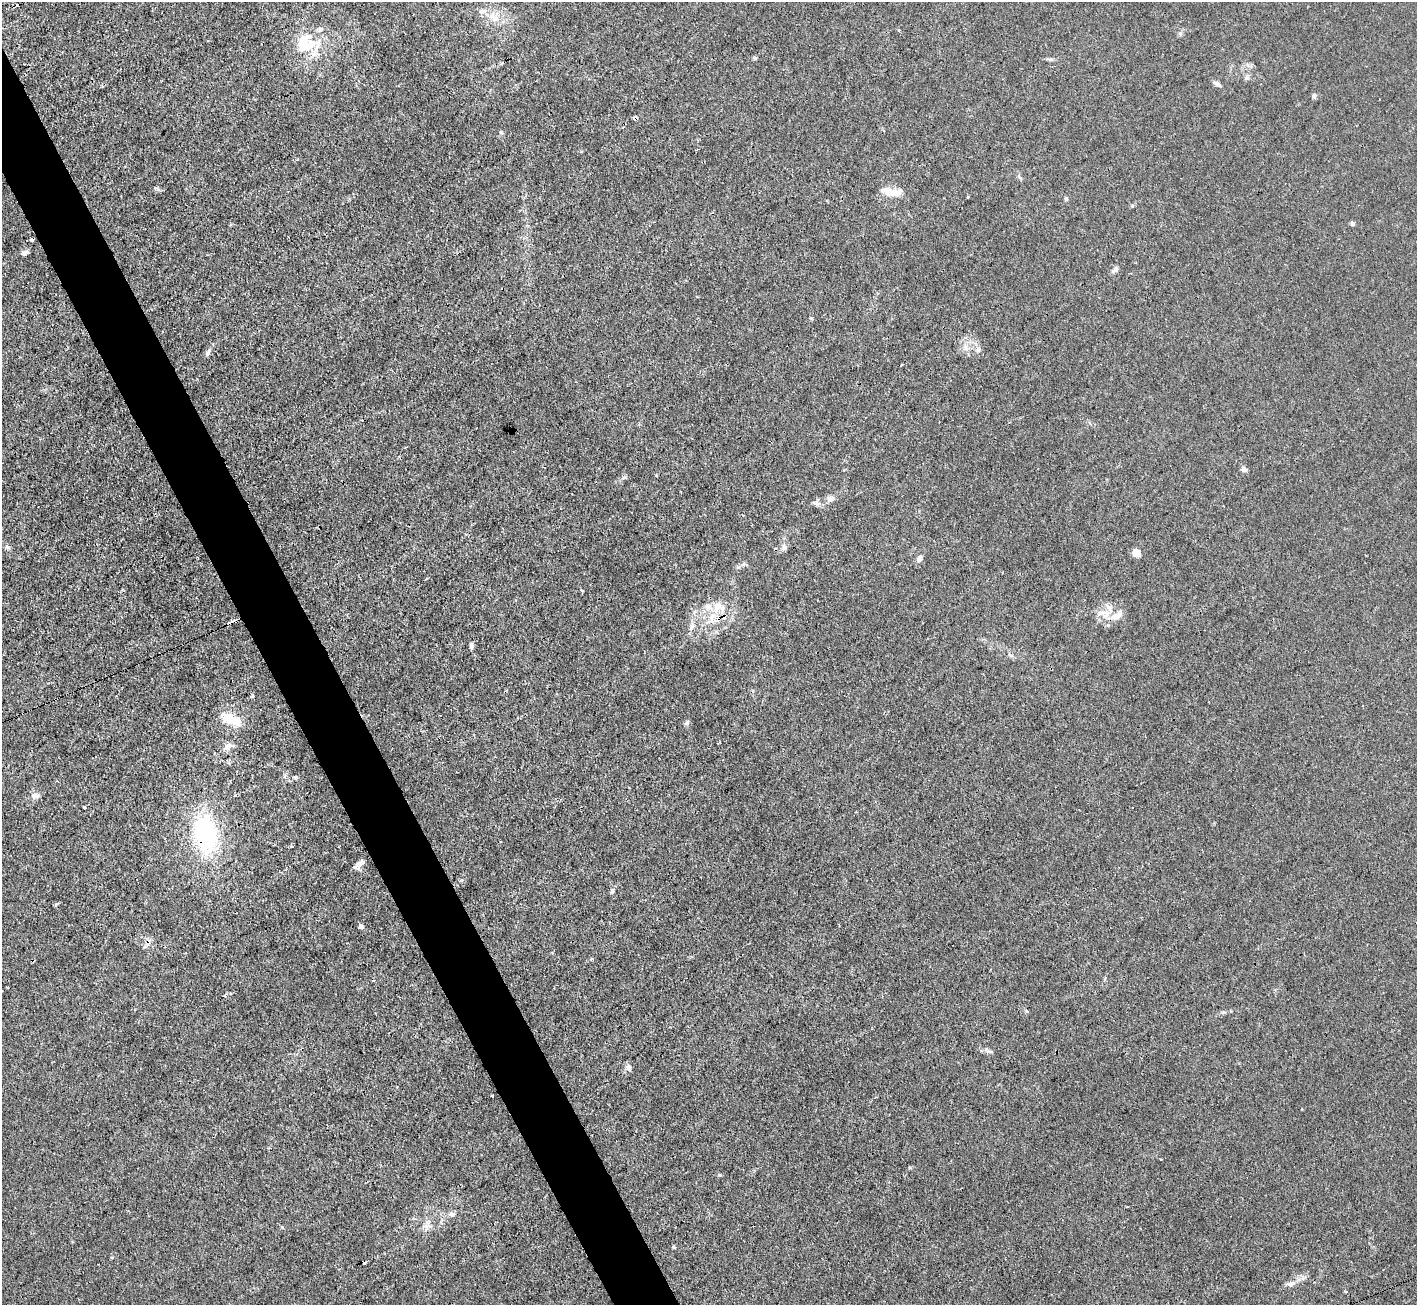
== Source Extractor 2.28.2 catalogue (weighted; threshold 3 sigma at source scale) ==
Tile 11 of 4 x 4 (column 3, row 3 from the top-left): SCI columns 2833-4247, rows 1590-2892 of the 5664 x 5650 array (HDU 1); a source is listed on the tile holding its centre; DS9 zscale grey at full resolution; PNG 1419 x 1307 px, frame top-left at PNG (2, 2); no overlay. Shown black and unused: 4% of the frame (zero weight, under 3 of 4 exposures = <1% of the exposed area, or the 3 px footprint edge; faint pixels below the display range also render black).
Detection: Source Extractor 2.28.2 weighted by HDU 2 'WHT'; one run over the whole footprint, this tile lists its part. Background 0.0224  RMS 0.0032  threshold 0.0142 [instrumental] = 3 sigma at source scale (4.5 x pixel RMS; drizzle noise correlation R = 1.50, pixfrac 1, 0.05/0.05 arcsec/px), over >= 5 px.
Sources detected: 77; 2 inside a brighter object's white glare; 9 cosmic-ray / hot-pixel residue — not listed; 6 inside a brighter listed object's ellipse — not listed separately; the other 60 listed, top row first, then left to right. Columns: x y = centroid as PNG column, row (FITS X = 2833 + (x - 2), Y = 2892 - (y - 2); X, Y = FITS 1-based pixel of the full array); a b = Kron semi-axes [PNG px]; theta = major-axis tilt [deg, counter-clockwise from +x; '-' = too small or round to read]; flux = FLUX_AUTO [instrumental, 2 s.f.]
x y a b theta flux
493 17 20 9 -39 4.2
898 30 4 3 - 0.33
312 42 28 19 -16 9.3
755 58 5 5 - 0.41
1050 59 9 4 -7 0.7
1247 78 8 5 -62 0.82
1217 84 10 5 -29 1.3
1314 96 7 6 - 0.75
635 118 5 4 - 0.79
501 132 5 4 - 0.44
156 188 8 4 -23 0.6
892 192 24 9 -11 4.6
1066 199 6 5 - 0.48
1132 206 6 4 0 0.41
1352 224 5 4 - 0.78
32 239 4 3 - 1.4
25 253 9 5 21 0.98
1115 269 12 6 54 0.99
811 318 5 3 - 0.36
978 349 8 7 - 1.2
208 353 10 5 61 0.94
1244 469 6 5 - 1.5
829 498 10 7 -46 1.1
817 503 12 6 -12 1.2
7 547 7 5 -16 0.71
784 547 9 6 89 1.1
1136 553 8 7 - 3
919 559 10 7 65 1.2
718 606 19 14 61 5.9
1102 613 10 7 -14 1.9
1117 615 19 9 37 3.3
691 627 9 4 81 1
471 646 8 4 88 0.82
1010 655 9 5 -27 0.75
252 696 4 4 - 0.68
230 719 25 14 -29 7.6
687 723 8 5 46 0.67
228 746 14 9 27 2.1
295 777 6 4 43 0.47
35 796 11 8 -1 1.4
84 807 3 3 - 1.7
205 834 42 24 -78 39
291 846 3 3 - 0.48
360 863 15 7 35 1.8
612 891 8 5 80 0.73
56 904 4 3 - 1.2
361 927 5 4 - 1.2
230 993 3 3 - 0.32
225 996 4 4 - 0.66
1027 1011 6 4 -29 0.48
1223 1012 6 4 1 0.51
991 1052 6 4 -19 0.53
629 1067 9 7 -86 1.3
1161 1159 3 2 - 0.36
719 1175 6 4 -19 0.4
452 1214 9 6 -7 1.1
427 1226 16 3 0 1
282 1227 5 3 - 0.3
674 1247 6 4 -88 0.36
1291 1284 13 7 22 1.7
Overlapping masked pixels (flux is a lower limit): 3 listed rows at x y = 635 118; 32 239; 205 834
Unlisted compact peaks at least as high as the median listed source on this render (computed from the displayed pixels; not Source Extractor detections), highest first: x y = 492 1096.